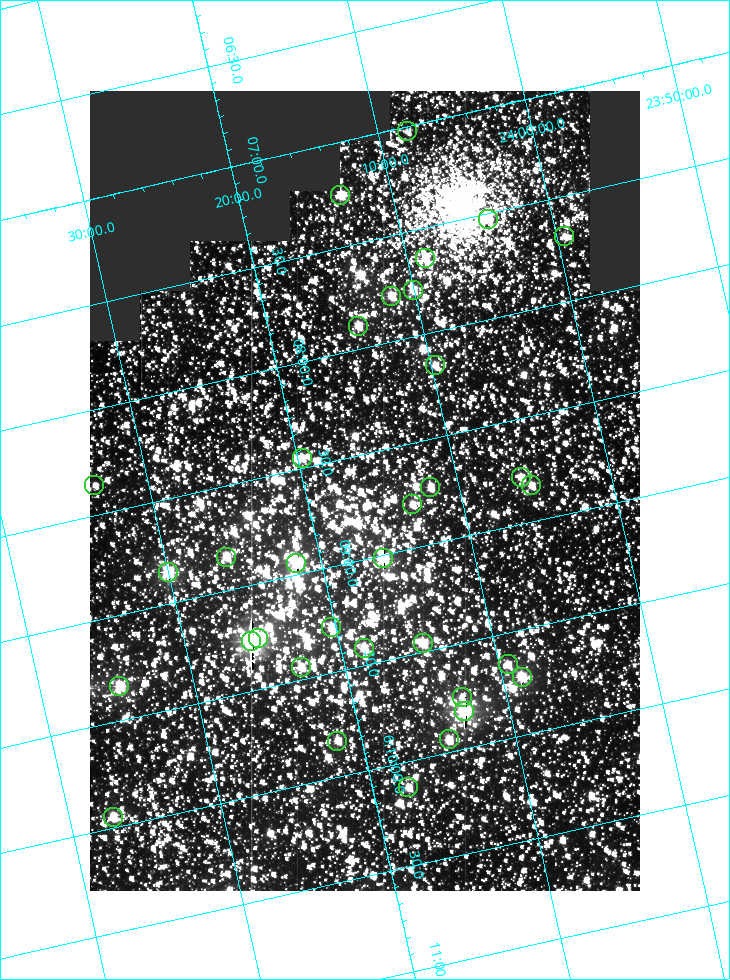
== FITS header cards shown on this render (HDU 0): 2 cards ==
NAXIS1  =                  550
NAXIS2  =                  800

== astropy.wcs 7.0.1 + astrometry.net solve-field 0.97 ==
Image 550 x 800 px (HDU 0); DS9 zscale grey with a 90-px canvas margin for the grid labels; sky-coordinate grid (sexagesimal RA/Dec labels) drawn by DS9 from the SOLVED WCS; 34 Tycho-2 reference stars matched to detected sources circled (green)
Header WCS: RA---TAN/DEC--TAN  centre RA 06:08:40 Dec +24:16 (92.17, +24.27 deg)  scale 3.97 arcsec/px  FOV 36.4' x 53.0'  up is -103 deg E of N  parity normal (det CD < 0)
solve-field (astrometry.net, Tycho-2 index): VERIFIED the header's WCS against the Tycho-2 star catalogue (verified at 3 index scales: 18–33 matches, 0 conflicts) and refined it, rather than solving blind
Solved WCS: RA---TAN-SIP/DEC--TAN-SIP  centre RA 06:08:40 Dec +24:16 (92.17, +24.27 deg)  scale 3.98 arcsec/px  FOV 36.4' x 53.0'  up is -103 deg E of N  parity normal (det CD < 0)
The solver's refit moves the header's centre by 0.12 arcsec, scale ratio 1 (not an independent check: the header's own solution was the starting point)
Tycho-2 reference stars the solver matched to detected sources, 34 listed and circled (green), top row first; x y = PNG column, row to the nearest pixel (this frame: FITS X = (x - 90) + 1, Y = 800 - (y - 91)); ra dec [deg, ICRS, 3 dp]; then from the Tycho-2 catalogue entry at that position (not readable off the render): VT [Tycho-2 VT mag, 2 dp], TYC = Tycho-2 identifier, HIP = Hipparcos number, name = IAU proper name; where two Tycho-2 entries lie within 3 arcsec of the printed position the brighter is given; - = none
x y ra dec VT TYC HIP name
407 131 91.756 +24.135 11.55 1864-383-1 - -
340 195 91.813 +24.222 9.50 1864-951-1 - -
488 219 91.882 +24.069 10.67 1864-1197-1 - -
564 236 91.922 +23.991 11.04 1864-773-1 - -
425 258 91.910 +24.147 9.81 1864-677-1 - -
413 290 91.945 +24.168 9.83 1864-545-1 - -
391 296 91.946 +24.193 9.49 1864-879-1 - -
358 326 91.972 +24.235 9.87 1864-607-1 - -
435 365 92.040 +24.163 9.97 1864-387-1 - -
302 458 92.113 +24.329 10.09 1877-692-1 - -
521 477 92.195 +24.097 9.91 1877-1306-1 - -
94 485 92.090 +24.558 11.22 1868-1493-1 - -
531 485 92.208 +24.088 10.02 1877-898-1 - -
430 487 92.182 +24.197 9.90 1877-42-1 - -
412 504 92.198 +24.221 10.14 1877-234-1 - -
226 557 92.210 +24.434 9.33 1881-345-1 - -
383 558 92.254 +24.266 8.73 1877-224-1 - -
296 563 92.236 +24.360 8.19 1877-300-1 29148 -
168 572 92.212 +24.501 8.67 1881-93-1 - -
331 627 92.321 +24.338 9.42 1877-884-1 - -
258 638 92.315 +24.419 9.14 1881-15-1 - -
251 641 92.316 +24.428 7.55 1881-1595-1 - -
423 643 92.364 +24.244 8.80 1877-1589-1 - -
364 648 92.355 +24.308 9.21 1877-702-1 - -
508 664 92.412 +24.157 10.23 1877-766-1 - -
301 667 92.360 +24.380 9.69 1881-496-1 - -
522 677 92.431 +24.145 8.75 1877-16-1 - -
119 686 92.334 +24.580 8.60 1881-81-1 - -
462 697 92.439 +24.215 10.07 1877-154-1 - -
464 711 92.456 +24.215 7.57 1877-1484-1 - -
449 739 92.485 +24.239 9.49 1877-1276-1 - -
337 741 92.457 +24.359 9.75 1877-1432-1 - -
408 787 92.531 +24.294 10.40 1877-334-1 - -
113 817 92.487 +24.619 9.38 1881-1542-1 - -